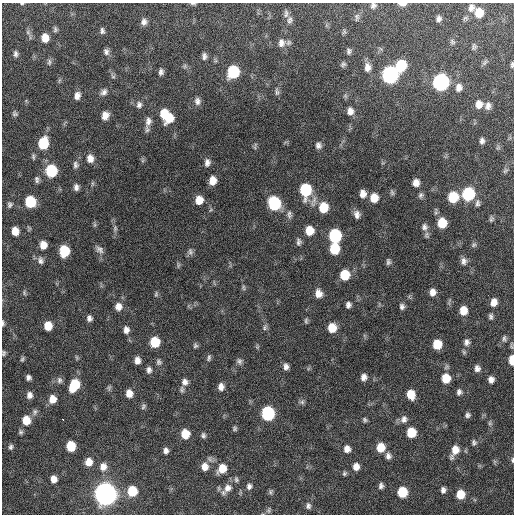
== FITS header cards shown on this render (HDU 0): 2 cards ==
NAXIS1  =                  512 / Axis length
NAXIS2  =                  512 / Axis length

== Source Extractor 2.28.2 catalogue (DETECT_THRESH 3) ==
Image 512 x 512 px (HDU 0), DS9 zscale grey, 1 PNG px = 1 image px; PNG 516 x 516 px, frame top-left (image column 1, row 512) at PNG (2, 3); no overlay
Background 142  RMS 12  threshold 37.2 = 3 sigma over >= 5 px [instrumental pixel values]
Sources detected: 192; all 192 listed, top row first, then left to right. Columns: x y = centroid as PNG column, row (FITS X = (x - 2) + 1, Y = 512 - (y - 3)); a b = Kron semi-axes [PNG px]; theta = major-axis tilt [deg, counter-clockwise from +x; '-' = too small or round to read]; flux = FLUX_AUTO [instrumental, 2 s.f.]
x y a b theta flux
22 3 4 3 - 7.7e+02
193 3 8 3 -1 1.2e+03
402 4 7 3 -1 5.1e+03
373 5 8 8 - 2.6e+03
471 8 10 8 76 4.2e+03
479 13 9 7 89 1.4e+04
286 14 11 6 84 2.4e+03
357 17 11 6 86 2.4e+03
439 18 6 5 - 2.9e+03
290 20 9 7 67 2.6e+03
144 22 8 7 - 3.7e+03
55 29 7 5 -84 1.6e+03
102 31 6 4 -84 2.0e+03
28 32 7 5 -61 1.8e+03
344 32 7 4 66 1.4e+03
45 38 8 6 87 9.5e+03
452 42 8 6 -45 1.8e+03
281 43 12 9 82 5.8e+03
474 47 8 5 81 1.8e+03
349 51 7 6 - 2.2e+03
106 52 9 7 -73 2.8e+03
16 54 7 5 -89 2.3e+03
204 56 8 6 86 2.9e+03
215 60 7 4 -72 1.2e+03
49 62 9 6 89 1.9e+03
485 62 9 4 46 1.8e+03
343 64 8 6 40 1.9e+03
401 65 9 8 - 3.7e+04
512 65 6 3 85 1.4e+03
185 66 7 4 89 1.4e+03
367 67 12 8 89 5.8e+03
161 72 7 5 78 2.7e+03
233 72 9 8 - 5.7e+04
390 75 9 8 - 2.5e+05
113 76 7 5 -30 1.5e+03
441 82 9 8 - 2.4e+05
459 88 11 9 79 4.9e+03
104 92 9 7 44 3.3e+03
277 92 11 5 -86 2.4e+03
77 96 9 7 77 4.8e+03
197 101 10 8 -79 3.7e+03
479 104 9 7 78 6.5e+03
139 105 9 7 78 3.2e+03
488 106 9 7 77 3.9e+03
350 111 9 7 -89 5.1e+03
15 114 7 6 - 1.8e+03
164 114 13 9 -75 2.0e+04
105 115 8 7 - 6.7e+03
169 118 10 8 -75 1.2e+04
148 121 14 8 74 5.7e+03
482 141 7 5 84 2.7e+03
43 143 9 7 81 3.3e+04
318 145 8 7 - 3.2e+03
255 147 5 4 - 1.1e+03
498 147 6 5 - 1.4e+03
33 157 8 4 -81 1.5e+03
90 158 10 8 -82 5.8e+03
207 163 9 7 85 3.6e+03
75 165 10 7 -82 2.8e+03
51 171 9 7 -89 5.0e+04
505 171 9 5 51 1.6e+03
37 180 8 5 -80 2.2e+03
213 180 7 6 - 8.5e+03
416 183 8 7 - 5.7e+03
76 187 8 6 -89 3.1e+03
305 190 10 8 88 5.1e+04
392 192 9 5 -72 1.6e+03
363 194 8 7 - 5.9e+03
468 194 9 8 - 7.1e+04
421 195 7 6 - 2.1e+03
453 197 9 8 - 3.0e+04
374 198 9 8 - 1.2e+04
199 200 8 7 - 9.7e+03
30 202 8 7 - 4.1e+04
274 203 9 8 - 7.0e+04
477 203 10 6 87 2.6e+03
10 205 7 6 - 1.9e+03
323 207 10 8 83 2.0e+04
289 214 11 6 -80 2.8e+03
357 214 10 8 -76 4.3e+03
491 219 8 5 73 1.8e+03
442 223 9 7 84 2.0e+04
425 227 9 8 - 3.4e+03
115 228 9 5 81 2.2e+03
309 230 8 7 - 1.3e+04
15 231 7 6 - 9.2e+03
426 235 9 6 -79 2.1e+03
335 236 9 8 - 7.3e+04
299 242 8 6 -89 2.5e+03
43 245 7 6 - 8.6e+03
474 245 7 6 - 1.9e+03
100 249 11 8 -35 3.7e+03
334 249 9 7 -90 2.9e+04
64 251 9 7 90 3.1e+04
190 252 10 6 -78 2.6e+03
41 260 10 8 -75 3.5e+03
464 261 10 7 -87 3.7e+03
388 262 8 5 -87 2.0e+03
178 265 9 3 86 1.4e+03
344 275 9 8 - 2.2e+04
243 287 8 5 -83 1.6e+03
432 292 7 6 - 5.2e+03
24 293 7 5 -72 1.4e+03
318 293 9 8 - 6.4e+03
156 294 8 5 82 1.5e+03
494 302 8 7 - 6.2e+03
348 305 7 6 - 3.1e+03
402 306 7 6 - 2.6e+03
118 307 9 8 - 6.3e+03
463 310 8 7 - 1.1e+04
491 316 8 5 -83 2.1e+03
89 318 7 6 - 3.0e+03
306 321 8 5 90 1.5e+03
3 323 7 3 90 1.7e+03
48 326 8 7 - 1.3e+04
265 327 9 6 71 2.1e+03
332 328 8 7 - 1.5e+04
126 330 8 7 - 4.0e+03
504 338 8 5 -87 1.9e+03
155 342 8 7 - 2.4e+04
466 342 10 8 73 3.6e+03
437 344 8 7 - 1.8e+04
195 345 7 6 - 1.7e+03
257 347 6 4 46 1.2e+03
4 353 6 4 88 1.5e+03
209 358 9 5 79 1.9e+03
22 359 7 4 75 1.4e+03
137 360 7 5 88 4.9e+03
512 360 8 4 -90 1.5e+04
239 361 9 7 -54 2.7e+03
159 362 8 7 - 2.2e+03
286 367 8 6 -87 3.4e+03
477 368 8 7 - 3.8e+03
149 370 8 6 87 3.0e+03
364 377 7 6 - 4.2e+03
28 378 5 5 - 2.7e+03
446 378 9 8 - 1.5e+04
59 380 9 7 -79 2.7e+03
491 380 6 6 - 4.0e+03
185 382 9 8 - 3.9e+03
74 385 11 7 63 3.1e+04
109 387 7 5 80 1.6e+03
221 387 8 6 87 4.8e+03
182 389 9 6 -88 2.0e+03
459 392 7 6 - 2.7e+03
129 393 8 7 - 7.2e+03
411 394 8 7 - 1.4e+04
29 395 8 6 -86 4.0e+03
52 399 8 7 - 8.5e+03
302 402 7 6 - 1.9e+03
143 406 8 5 65 1.8e+03
35 412 9 7 78 2.6e+03
268 413 8 8 - 1.0e+05
467 415 7 6 - 2.3e+03
404 419 10 9 - 4.3e+03
26 420 8 7 - 1.4e+04
63 420 3 2 - 2.9e+03
365 420 6 5 - 1.6e+03
490 423 7 5 -80 1.7e+03
235 429 6 5 - 1.5e+03
21 432 6 5 - 1.7e+03
411 432 8 7 - 2.1e+04
185 434 8 7 - 1.5e+04
203 435 7 6 - 2.0e+03
474 442 7 6 - 2.0e+03
71 446 7 7 - 2.4e+04
11 447 6 5 - 1.9e+03
381 447 8 7 - 1.4e+04
347 449 8 7 - 5.0e+03
455 450 13 7 67 1.0e+04
166 451 7 6 - 3.2e+03
388 456 8 7 - 3.5e+03
512 460 8 4 90 1.3e+03
89 462 8 7 - 8.6e+03
356 466 7 6 - 6.0e+03
103 467 10 9 - 6.5e+03
205 467 10 9 - 7.2e+03
222 468 10 8 55 1.3e+04
344 473 7 5 88 1.5e+03
54 479 7 6 - 6.5e+03
236 479 8 6 -81 1.9e+03
249 486 8 7 - 2.7e+03
381 486 6 5 - 2.6e+03
227 488 13 10 52 7.6e+03
443 490 7 5 85 3.0e+03
132 491 8 8 - 2.6e+04
270 491 7 5 58 1.6e+03
402 492 7 7 - 2.8e+04
105 494 9 8 - 1.0e+06
460 494 8 7 - 1.5e+04
308 506 8 7 - 2.6e+03
268 510 9 5 80 1.7e+03
At the frame edge (FLAGS 8, measured only in part): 9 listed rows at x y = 22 3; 193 3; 402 4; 373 5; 512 65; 3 323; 4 353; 512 360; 512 460